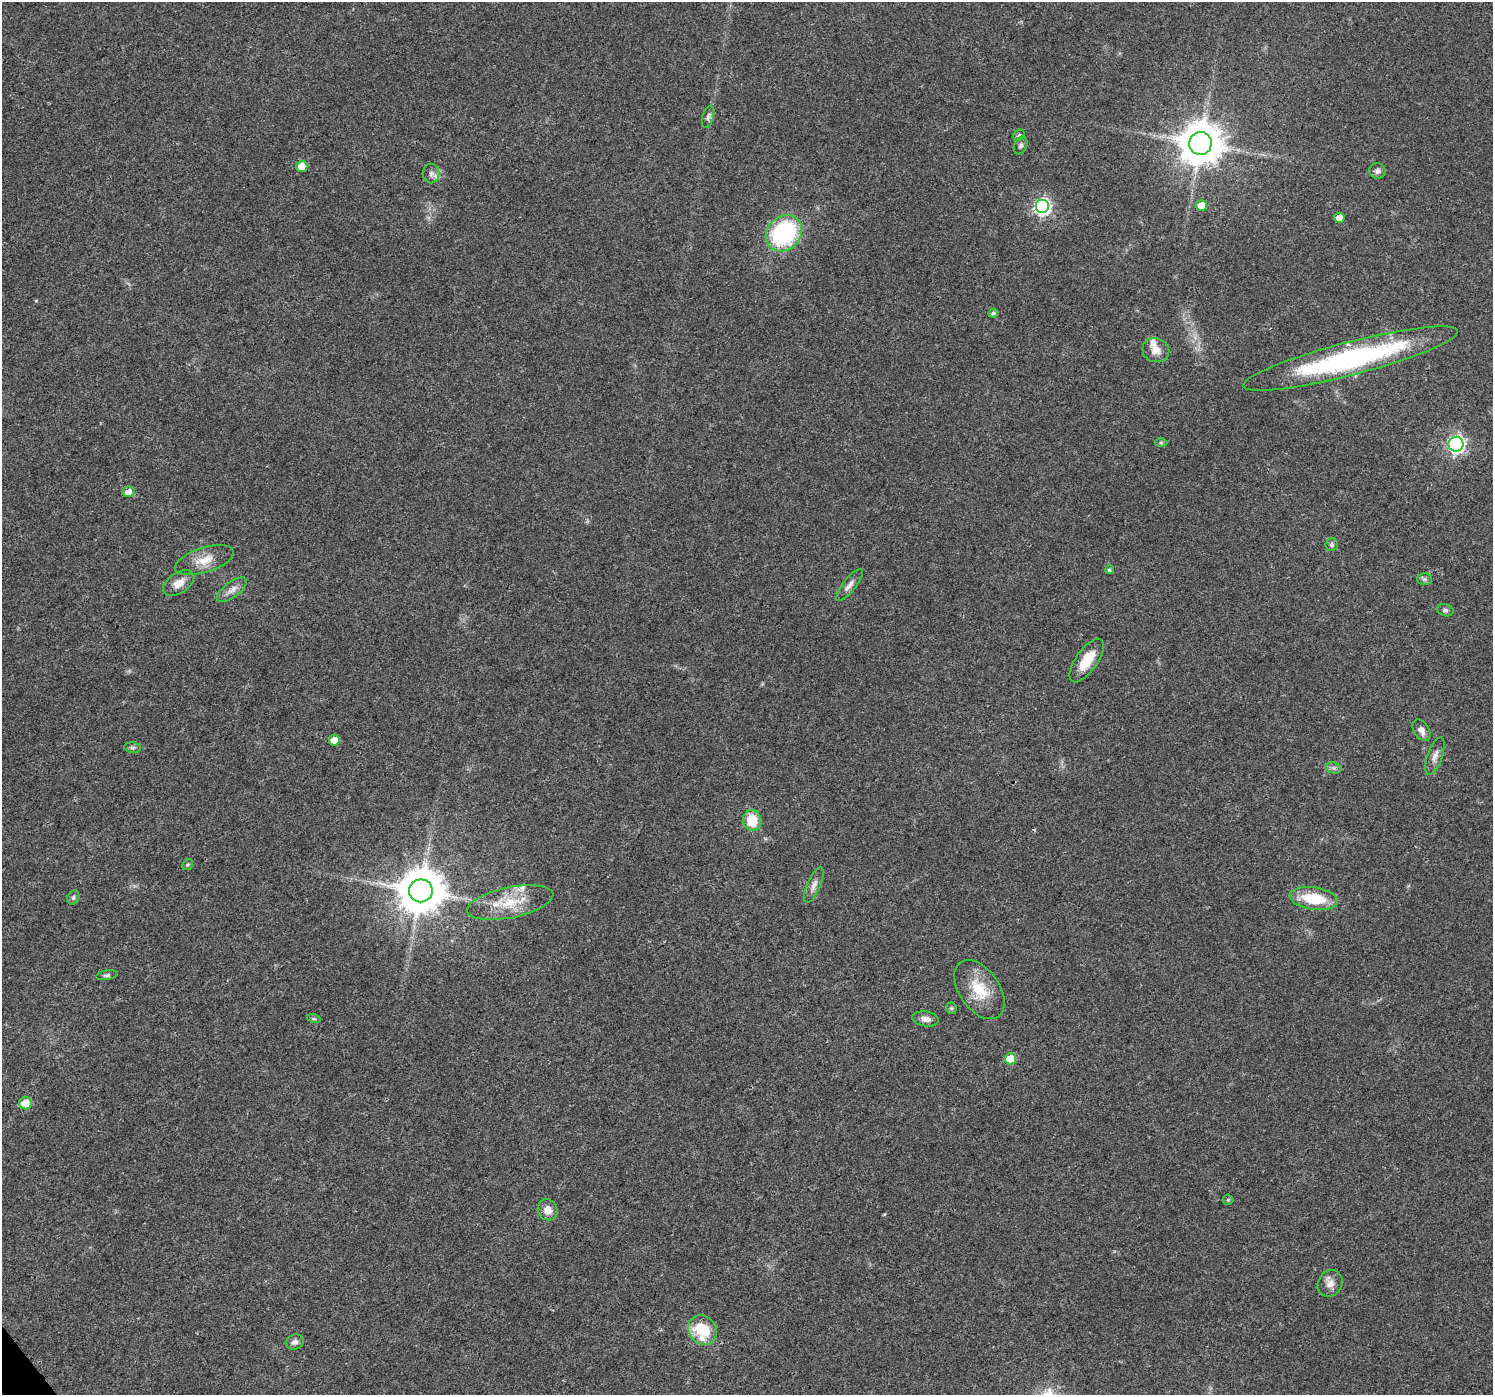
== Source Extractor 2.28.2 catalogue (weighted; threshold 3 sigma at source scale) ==
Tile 7 of 4 x 4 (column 3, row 2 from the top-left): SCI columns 2990-4480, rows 2923-4315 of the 5974 x 5910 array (HDU 1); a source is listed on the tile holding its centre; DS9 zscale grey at full resolution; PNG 1495 x 1397 px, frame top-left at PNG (2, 2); each listed source drawn as its Kron ellipse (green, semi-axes under 4 px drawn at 4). Shown black and unused: <1% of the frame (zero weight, under 3 of 4 exposures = <1% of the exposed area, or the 3 px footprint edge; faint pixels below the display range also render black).
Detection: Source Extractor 2.28.2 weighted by HDU 2 'WHT'; one run over the whole footprint, this tile lists its part. Background 0.0123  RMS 0.0028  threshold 0.0126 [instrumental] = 3 sigma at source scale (4.5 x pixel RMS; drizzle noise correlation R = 1.50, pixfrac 1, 0.0396/0.0396 arcsec/px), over >= 5 px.
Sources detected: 52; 2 inside a brighter listed object's ellipse — not listed separately; the other 50 listed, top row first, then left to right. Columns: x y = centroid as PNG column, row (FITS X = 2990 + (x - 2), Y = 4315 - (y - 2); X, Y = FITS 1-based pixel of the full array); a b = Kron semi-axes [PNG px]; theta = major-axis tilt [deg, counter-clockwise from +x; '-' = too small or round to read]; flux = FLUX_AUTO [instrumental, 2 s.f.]
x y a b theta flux
708 117 11 5 74 0.88
1019 135 6 5 - 0.47
1200 143 11 11 - 940
1021 146 9 6 65 0.76
302 166 6 5 - 3.1
1377 171 8 7 - 1.1
431 173 10 8 -90 1.3
1201 206 5 5 - 3.7
1042 207 7 7 - 65
1339 218 5 5 - 3
784 233 19 16 45 33
993 313 5 4 - 0.77
1156 350 13 12 - 2.5
1351 358 110 16 15 55
1161 443 6 4 0 0.43
1456 444 7 7 - 83
128 492 6 5 - 2.3
1332 544 6 6 - 0.66
204 560 30 12 18 4.9
1109 570 5 4 - 0.56
1425 579 7 6 - 0.59
179 583 17 10 34 2.9
850 585 19 6 52 1.6
232 590 17 7 36 2
1445 610 8 6 -16 0.71
1087 661 25 11 55 6.1
1421 730 12 7 -60 1.6
334 740 5 5 - 2.8
133 748 8 5 -6 0.63
1435 756 20 7 70 1.9
1334 768 8 5 -11 0.71
752 820 11 9 -79 7.7
188 865 6 5 - 0.41
814 885 19 6 66 1.7
421 891 12 11 - 1100
73 898 7 5 61 0.59
1314 899 24 11 -8 10
510 902 44 15 12 10
107 975 11 5 9 0.62
979 989 33 20 -55 9.2
951 1008 6 5 - 0.47
314 1019 7 4 -18 0.46
926 1019 13 7 -8 1.9
1010 1059 5 5 - 8.6
25 1103 6 6 - 4.5
1228 1200 5 5 - 0.37
548 1210 11 9 -59 2.5
1330 1283 14 12 58 2.3
703 1330 16 13 -54 11
295 1342 9 7 18 1.1